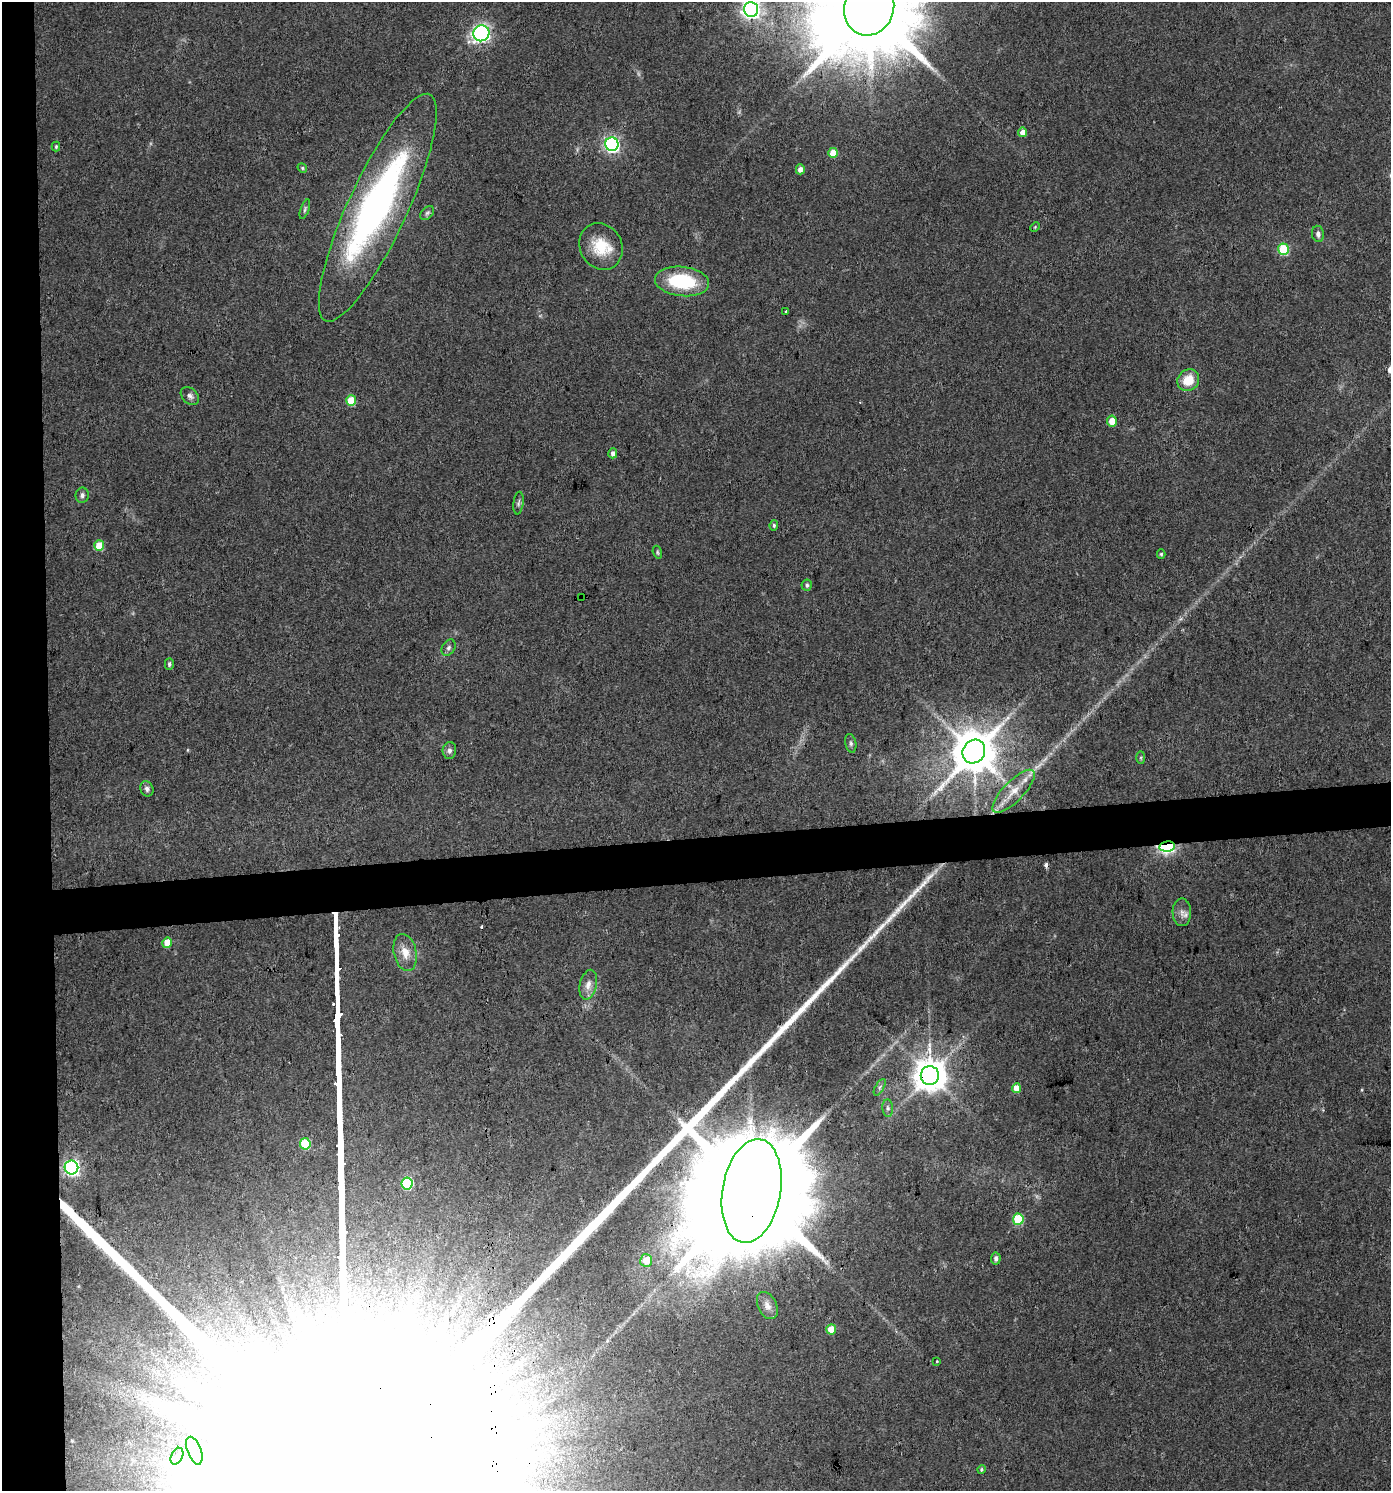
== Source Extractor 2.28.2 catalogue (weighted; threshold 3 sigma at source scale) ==
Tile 4 of 3 x 3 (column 1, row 2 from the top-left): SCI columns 4-1392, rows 1490-2978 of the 4213 x 4467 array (HDU 1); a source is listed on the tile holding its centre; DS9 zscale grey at full resolution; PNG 1393 x 1493 px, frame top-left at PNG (2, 2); each listed source drawn as its Kron ellipse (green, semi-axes under 4 px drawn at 4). Shown black and unused: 6% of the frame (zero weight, under 3 of 4 exposures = <1% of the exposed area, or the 3 px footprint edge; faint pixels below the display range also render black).
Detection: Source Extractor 2.28.2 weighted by HDU 2 'WHT'; one run over the whole footprint, this tile lists its part. Background 0.0407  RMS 0.0042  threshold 0.0189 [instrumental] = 3 sigma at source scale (4.5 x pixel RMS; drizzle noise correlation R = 1.50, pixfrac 1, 0.0396/0.0396 arcsec/px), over >= 5 px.
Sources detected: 70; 3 too faint to see at this stretch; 3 inside a brighter object's white glare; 2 cosmic-ray / hot-pixel residue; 1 long thin detection or spike segment (spike, bleed or trail) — neither listed nor drawn; the other 61 listed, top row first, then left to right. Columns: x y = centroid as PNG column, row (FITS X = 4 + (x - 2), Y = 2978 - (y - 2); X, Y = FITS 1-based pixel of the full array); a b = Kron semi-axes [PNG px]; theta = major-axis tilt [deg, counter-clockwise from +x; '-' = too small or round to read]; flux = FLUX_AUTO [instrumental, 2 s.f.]
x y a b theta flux
869 8 28 25 69 11000
751 9 7 7 - 200
481 33 8 7 - 110
1023 132 5 4 - 4.1
612 144 7 6 - 120
56 147 5 4 - 0.56
833 153 5 4 - 7.3
302 168 5 4 - 0.6
800 169 5 4 - 2.7
378 208 125 29 65 150
305 209 10 4 71 0.79
427 213 8 5 44 1
1035 227 5 3 - 0.38
1318 234 8 6 -82 1.6
601 246 24 21 -61 14
1283 249 6 5 - 28
682 281 27 14 -6 28
786 311 3 3 - 4.8
1188 380 11 10 - 8.7
190 396 10 7 -44 1.6
351 401 5 5 - 12
1112 421 5 5 - 5.6
613 453 5 4 - 1.7
82 495 7 6 - 1.4
518 503 11 5 83 1
774 525 5 4 - 0.66
99 546 5 5 - 9.5
657 552 6 4 -74 0.66
1161 554 5 4 - 0.64
807 585 5 5 - 0.94
582 598 3 3 - 1.1
448 648 9 6 57 1.3
169 664 6 4 89 0.88
851 743 9 5 -79 1.2
449 750 8 6 85 1.7
974 752 12 11 - 1800
1141 757 6 3 -90 0.54
147 789 8 6 -67 1.4
1014 791 28 10 46 8.1
1167 846 8 5 9 110
1182 912 14 9 -89 2.7
167 943 5 4 - 5.6
405 952 19 11 -77 5.5
588 985 15 8 77 3.3
930 1076 9 9 - 880
880 1087 9 4 60 0.95
1016 1088 5 4 - 4.5
888 1108 9 5 -85 1.1
305 1144 5 5 - 20
71 1168 7 7 - 140
407 1183 6 5 - 33
752 1191 52 29 80 24000
1018 1219 5 5 - 26
996 1259 6 5 - 1.6
646 1260 6 6 - 6.7
767 1306 14 9 -64 2.9
831 1329 5 5 - 5.9
937 1361 3 3 - 0.73
194 1451 15 7 -70 4.1
177 1456 9 5 65 1.8
981 1469 4 4 - 0.49
Overlapping masked pixels (flux is a lower limit): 6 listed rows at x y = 378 208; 582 598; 974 752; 1167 846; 930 1076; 752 1191
Isophote crosses this tile's border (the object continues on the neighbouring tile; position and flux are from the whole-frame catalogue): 2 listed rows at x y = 869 8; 751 9